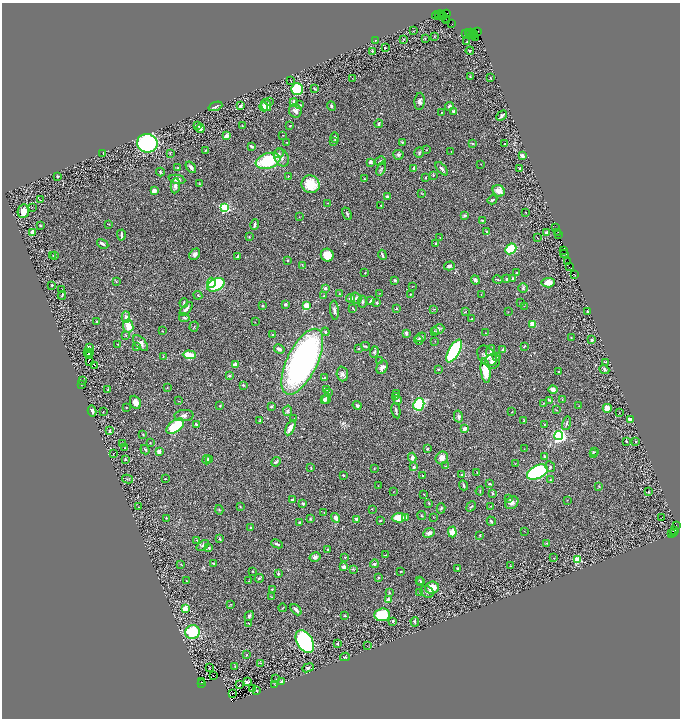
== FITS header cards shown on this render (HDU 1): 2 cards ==
NAXIS1  =                 1356
NAXIS2  =                 1432

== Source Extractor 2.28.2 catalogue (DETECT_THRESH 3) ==
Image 1356 x 1432 px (HDU 1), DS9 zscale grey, zoomed out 1/2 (1 PNG px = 2 x 2 image px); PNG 682 x 720 px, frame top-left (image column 1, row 1431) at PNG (2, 3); each listed source drawn as its Kron ellipse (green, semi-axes under 4 px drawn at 4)
Background 0.592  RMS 0.032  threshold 0.0947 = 3 sigma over >= 5 px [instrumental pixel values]
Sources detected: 479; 56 cannot appear on this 1/2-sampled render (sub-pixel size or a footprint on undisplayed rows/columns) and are neither listed nor drawn; the other 423 listed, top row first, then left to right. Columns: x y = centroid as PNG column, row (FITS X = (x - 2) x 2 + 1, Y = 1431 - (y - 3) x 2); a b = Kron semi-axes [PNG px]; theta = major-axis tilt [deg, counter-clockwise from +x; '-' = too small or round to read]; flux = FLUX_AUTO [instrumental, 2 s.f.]
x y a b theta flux
442 14 3 1 - 41
447 14 2 1 - 54
436 15 4 2 - 72
440 15 4 2 - 80
444 17 3 2 - 600
446 18 3 1 - 32
446 21 3 1 - 2
452 23 2 1 - 23
413 31 3 2 - 1.9
477 31 2 2 - 20
468 32 3 1 - 39
470 32 3 1 - 34
472 32 2 1 - 37
465 34 2 1 - 38
475 34 4 2 - 230
473 35 3 1 - 50
434 36 3 1 - 2
475 37 2 2 - 46
425 38 2 1 - 1.8
403 39 2 1 - 2.8
375 40 3 2 - 3
467 42 3 2 - 3.9
385 48 2 2 - 5.1
372 51 2 2 - 5.4
470 51 4 2 - 3.5
470 76 4 2 - 4.3
352 78 2 1 - 1.4
490 78 2 2 - 3.4
291 80 3 2 - 2
297 89 6 5 - 370
315 89 4 2 - 5.9
269 101 3 2 - 3.4
420 101 8 5 86 20
294 102 4 3 - 40
266 105 6 5 - 46
300 105 4 3 - 6
215 106 7 3 21 12
240 106 4 3 - 15
331 106 5 3 - 9
449 106 4 3 - 10
264 107 4 3 - 68
295 111 7 6 - 32
442 112 2 2 - 3.3
454 112 3 3 - 20
502 116 6 2 42 13
379 124 4 2 - 9.1
198 125 3 2 - 4.4
242 126 3 2 - 4.5
290 126 3 2 - 4.7
200 129 4 2 - 28
283 135 3 1 - 2.1
226 136 3 3 - 48
335 138 5 3 - 12
287 142 2 2 - 3
334 142 3 3 - 8.6
402 142 4 3 - 5.7
147 143 10 9 - 730
472 143 4 3 - 6.7
505 144 2 1 - 2.7
252 147 4 2 - 16
205 150 3 2 - 4.3
426 150 2 2 - 3.1
451 152 3 1 - 2
103 153 2 1 - 2.1
278 153 5 4 - 13
419 153 5 4 - 9
170 154 3 2 - 4.2
398 155 5 5 - 14
522 156 2 2 - 65
281 157 9 7 -65 31
268 161 13 7 18 330
380 161 5 2 - 7.3
370 162 3 3 - 17
481 164 2 1 - 1.7
191 167 6 3 -53 17
177 168 3 2 - 3.4
381 169 7 3 70 9.1
414 169 4 3 - 9.4
442 169 8 3 -49 12
520 169 4 2 - 5.3
160 172 4 3 - 6.2
433 175 3 3 - 4.2
57 176 2 2 - 7.6
288 176 3 2 - 4.8
425 178 3 2 - 4.6
177 179 8 4 -11 28
364 179 2 2 - 4.1
199 184 3 2 - 3.5
311 184 9 8 - 150
175 186 8 4 84 21
154 191 4 3 - 33
499 191 6 5 - 38
422 194 4 2 - 3.1
387 197 3 2 - 21
40 200 2 1 - 60
492 200 5 2 - 8.7
328 203 3 1 - 2.5
381 205 2 2 - 3.5
32 207 2 1 - 2.1
225 208 3 3 - 760
23 211 7 5 80 56
526 212 4 3 - 4
347 214 6 3 -67 9.6
465 216 3 3 - 8.6
299 217 2 2 - 2.3
482 220 4 2 - 4.5
109 224 3 2 - 2.4
41 225 3 3 - 4.1
255 225 5 2 - 19
555 228 3 1 - 51
486 231 3 2 - 5
32 232 4 2 - 80
547 232 3 2 - 26
558 232 4 2 - 19
121 235 5 2 - 11
558 235 3 2 - 56
249 237 2 2 - 4
440 237 2 2 - 1.9
537 238 3 2 - 2.4
435 243 3 2 - 4.6
103 244 6 3 -30 18
511 249 6 4 45 240
563 250 2 1 - 82
195 254 6 5 - 20
564 254 4 3 - 120
55 255 3 2 - 2.4
327 255 6 6 - 100
382 255 5 2 - 9.6
53 256 3 2 - 1.6
238 256 3 2 - 11
288 260 3 2 - 7.1
567 261 4 2 - 60
302 265 3 2 - 2.5
449 266 5 4 - 12
570 266 3 1 - 49
517 272 2 2 - 2.6
365 273 2 1 - 2.7
575 275 3 1 - 51
507 279 3 3 - 6.3
513 279 4 2 - 6
395 280 2 2 - 36
475 280 4 4 - 16
498 280 5 3 - 5.4
116 282 2 2 - 2.5
211 283 5 4 - 81
548 283 6 5 - 40
52 285 3 3 - 4.9
216 285 9 6 28 420
412 287 2 1 - 2.2
325 288 3 3 - 12
523 288 5 4 - 9.3
62 289 3 2 - 3.9
380 293 3 2 - 1.9
339 294 2 2 - 4.4
410 294 3 2 - 3.7
481 294 2 2 - 2.1
198 295 4 3 - 5.5
62 296 4 2 - 6
324 296 3 2 - 7
351 298 4 3 - 22
356 298 6 5 - 16
370 301 4 2 - 9.9
362 302 6 4 85 10
184 303 5 2 - 6.8
377 303 2 2 - 12
520 303 3 2 - 2.9
285 304 3 3 - 8.1
262 306 2 2 - 14
306 306 3 2 - 170
524 306 2 2 - 1.7
353 308 3 2 - 5
186 309 8 3 48 25
396 309 4 2 - 4.7
434 309 3 2 - 3.4
334 310 9 3 -85 19
587 311 2 2 - 6.6
465 312 3 1 - 2.9
508 312 2 2 - 1.8
126 317 6 4 -87 23
184 318 5 3 - 7.5
472 319 3 2 - 4.3
97 322 2 2 - 3.1
255 322 2 1 - 2.2
532 324 3 3 - 68
128 326 7 5 -80 64
194 327 5 2 - 3.9
438 329 6 5 - 14
162 331 3 2 - 2.2
434 331 2 2 - 13
325 332 4 3 - 8.8
406 333 4 3 - 13
486 333 2 2 - 4.3
273 335 3 2 - 3.8
126 336 3 3 - 3.7
421 337 5 3 - 11
571 338 2 2 - 4.9
419 340 5 3 - 9.9
592 340 3 3 - 14
435 341 2 2 - 2
141 343 9 5 -47 29
117 344 2 2 - 2.1
365 346 4 3 - 4.8
137 347 3 3 - 7.7
524 347 4 2 - 5.8
89 348 4 2 - 19
279 349 5 3 - 20
358 349 2 2 - 11
491 350 6 3 72 13
502 350 4 3 - 8.9
454 351 13 5 61 880
88 352 3 1 - 0.83
374 352 6 3 75 7.9
90 353 3 1 - 4.8
189 355 6 4 -3 100
90 356 3 1 - 1.9
163 356 2 2 - 2.9
487 356 11 8 -48 46
496 357 3 3 - 4.1
380 361 2 2 - 4.3
493 361 8 7 - 41
90 362 3 2 - 1
302 362 36 15 64 2100
606 362 3 2 - 2.7
95 365 3 1 - 0.46
235 365 4 3 - 43
382 367 7 5 60 29
438 369 2 2 - 5.1
604 369 5 4 - 9.5
485 371 12 4 -83 130
559 372 2 2 - 4.1
342 374 7 6 - 20
229 376 3 3 - 10
325 378 4 3 - 5.4
83 381 2 1 - 1.8
81 385 2 1 - 1.9
243 385 3 3 - 5.2
167 388 3 2 - 3
327 389 3 3 - 4.7
108 390 3 2 - 6.7
553 390 4 3 - 41
329 393 3 3 - 7.9
396 394 3 3 - 8.7
395 397 3 3 - 5.2
326 398 5 4 - 22
324 400 4 4 - 20
398 400 4 3 - 15
549 400 4 3 - 6.2
562 400 3 2 - 3.4
178 401 3 2 - 2.9
135 402 7 5 -67 39
543 403 3 2 - 2.3
419 404 6 5 - 280
357 405 4 3 - 11
220 406 2 2 - 17
271 406 3 2 - 7.8
579 406 2 2 - 1.9
126 407 2 2 - 4.6
607 408 4 4 - 49
556 410 3 2 - 3
92 411 5 3 - 23
288 411 5 4 - 12
396 411 8 2 -79 11
103 412 2 1 - 2.6
512 412 2 2 - 2.3
619 413 2 1 - 2.4
184 416 9 5 3 21
458 416 6 4 -77 15
294 419 2 2 - 5.8
631 419 2 2 - 150
524 420 3 2 - 6.3
260 421 4 2 - 6.6
566 423 7 3 74 9.5
196 425 3 2 - 14
544 425 3 2 - 3
175 426 10 5 36 250
290 428 8 3 64 48
465 429 3 2 - 41
110 431 2 2 - 21
143 435 3 2 - 3.9
559 436 4 3 - 2000
626 441 4 2 - 7.7
636 441 2 2 - 3.6
150 443 3 2 - 3.3
123 444 3 3 - 3.5
125 448 4 2 - 4.4
427 449 3 3 - 6.5
524 449 2 2 - 2.4
145 450 5 3 - 6.7
159 452 2 2 - 92
594 452 4 2 - 4.3
113 454 3 1 - 2.5
593 454 4 2 - 3.1
544 456 4 3 - 4.6
412 458 5 4 - 17
442 458 6 6 - 42
125 459 2 2 - 4
209 459 3 3 - 14
207 460 5 4 - 14
276 462 5 3 - 8.3
515 464 3 2 - 2.2
445 466 2 2 - 2.2
414 467 3 3 - 8.9
550 467 5 4 - 12
311 468 3 2 - 5.6
374 468 3 2 - 4.5
537 472 11 6 25 880
477 473 3 2 - 3.5
343 475 2 2 - 7.1
422 475 3 2 - 3.2
461 475 3 2 - 4.7
127 479 6 3 -9 6.5
165 479 2 2 - 2.6
550 480 3 3 - 3.9
490 484 3 2 - 8.9
464 485 5 2 - 13
378 486 3 2 - 2.4
599 486 3 2 - 3.4
480 491 4 2 - 4.8
393 492 2 1 - 1.5
648 492 3 2 - 3.5
493 493 3 2 - 6.9
424 494 2 1 - 3.2
508 499 4 2 - 5.8
292 500 4 3 - 11
567 500 4 1 - 2.2
429 503 3 3 - 5.2
512 503 7 5 38 24
303 504 3 2 - 9.3
471 506 5 2 - 6.2
491 506 2 1 - 2
139 507 2 1 - 11
240 507 3 2 - 4.2
441 508 5 4 - 9.5
372 509 3 2 - 2.2
219 510 5 3 - 5.1
324 513 4 2 - 3.6
422 516 4 2 - 4.9
405 517 2 2 - 26
433 517 2 2 - 2.1
662 517 2 1 - 37
167 518 2 2 - 3.2
310 518 3 2 - 6.7
336 518 5 3 - 28
399 518 7 5 5 100
357 519 3 2 - 34
380 521 2 2 - 5
491 521 5 3 - 9.1
300 523 4 3 - 12
676 526 2 1 - 13
250 528 2 2 - 5.1
674 530 3 2 - 250
524 531 2 1 - 1.6
452 532 5 4 - 69
429 533 6 4 26 24
674 533 2 2 - 52
672 534 4 2 - 83
480 535 2 2 - 6.1
219 539 3 2 - 8.1
197 540 3 2 - 2
547 543 3 2 - 4.3
277 544 6 2 -24 9.8
203 545 7 4 37 12
209 547 3 3 - 5
328 550 2 2 - 6
386 555 3 2 - 2.7
315 557 6 4 30 21
345 557 3 2 - 4.7
554 558 2 2 - 4.6
578 559 3 3 - 320
213 563 2 2 - 6.4
181 564 2 2 - 3.1
374 564 4 3 - 12
510 566 3 2 - 3
344 567 3 3 - 24
458 568 2 2 - 7
353 569 3 3 - 4.6
253 571 3 2 - 3.1
400 571 2 2 - 4.6
278 574 4 3 - 8.3
378 577 3 3 - 6.1
259 578 4 3 - 9.9
420 580 3 2 - 3.6
187 581 2 1 - 2.6
249 581 2 2 - 1.9
421 582 3 2 - 3.1
432 587 7 6 - 89
272 589 3 2 - 5.2
389 592 4 2 - 4.7
427 592 7 5 -32 17
420 593 3 2 - 2.6
271 597 4 2 - 2.7
388 600 3 3 - 40
231 604 3 2 - 2.1
282 608 4 2 - 3.8
185 609 3 3 - 300
296 610 6 2 -47 24
382 615 8 6 5 360
249 616 5 3 - 14
345 616 3 2 - 4.4
393 621 3 3 - 5.4
415 622 5 2 - 7
248 623 3 1 - 3.1
193 632 7 7 - 290
305 642 12 7 -59 1100
338 643 3 1 - 5
367 646 2 1 - 1.7
246 655 3 2 - 4.5
345 657 5 3 - 5.1
261 663 3 3 - 3.5
235 666 3 2 - 3.3
209 667 3 2 - 80
308 668 6 4 22 12
213 675 2 1 - 1.6
276 679 2 1 - 1.9
201 681 2 2 - 38
247 682 4 2 - 9.1
282 682 4 2 - 14
201 683 3 1 - 110
240 685 3 2 - 84
275 685 3 2 - 2.7
253 688 2 2 - 4.8
256 691 3 2 - 2.7
233 693 2 1 - 3
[56 sub-pixel or undisplayed-footprint detections neither listed nor drawn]